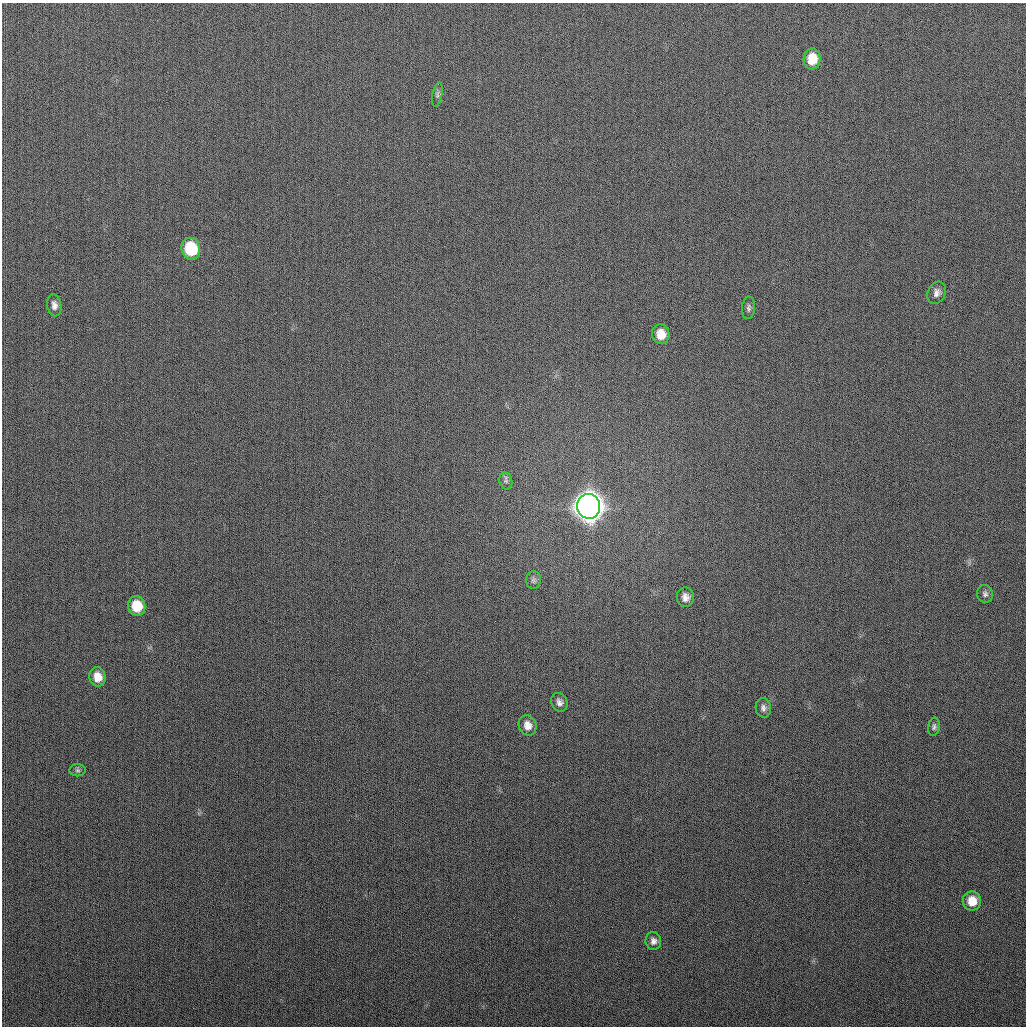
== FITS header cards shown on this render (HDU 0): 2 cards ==
NAXIS1  =                 1024
NAXIS2  =                 1024

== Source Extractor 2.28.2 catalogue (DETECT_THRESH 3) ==
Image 1024 x 1024 px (HDU 0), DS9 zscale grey, 1 PNG px = 1 image px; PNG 1028 x 1028 px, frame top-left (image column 1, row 1024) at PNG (2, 3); each listed source drawn as its Kron ellipse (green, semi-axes under 4 px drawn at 4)
Background 267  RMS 10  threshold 31.4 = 3 sigma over >= 5 px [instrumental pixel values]
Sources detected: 21; all 21 listed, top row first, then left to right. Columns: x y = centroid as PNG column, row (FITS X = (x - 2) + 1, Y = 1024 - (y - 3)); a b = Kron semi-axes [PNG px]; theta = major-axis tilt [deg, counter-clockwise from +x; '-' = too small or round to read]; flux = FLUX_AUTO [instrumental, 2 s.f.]
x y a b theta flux
812 59 10 8 85 1.4e+04
437 95 12 5 79 1.9e+03
191 249 11 9 -75 3.6e+04
937 293 11 8 64 4.1e+03
54 305 11 7 -80 3.7e+03
749 308 11 6 84 2.4e+03
661 334 10 8 -80 9.3e+03
506 481 9 6 -77 1.9e+03
589 506 12 11 - 1.6e+06
533 580 9 7 -89 2.1e+03
985 594 9 8 - 2.4e+03
685 597 9 8 - 4.6e+03
137 606 10 8 -75 1.9e+04
98 677 10 8 -80 9.1e+03
559 702 9 8 - 3.5e+03
763 708 9 7 -80 3.0e+03
527 725 10 8 -67 6.0e+03
934 727 9 5 81 1.8e+03
78 770 8 6 -2 1.6e+03
972 901 9 9 - 1.2e+04
653 941 9 8 - 3.3e+03